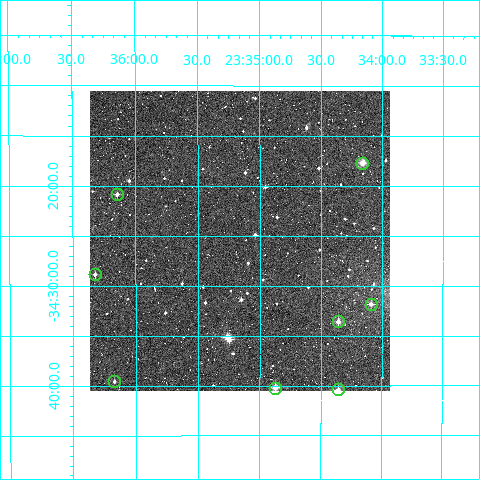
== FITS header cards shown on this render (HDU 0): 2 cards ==
NAXIS1  =                  300
NAXIS2  =                  300

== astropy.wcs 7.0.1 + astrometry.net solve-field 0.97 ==
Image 300 x 300 px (HDU 0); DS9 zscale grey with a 90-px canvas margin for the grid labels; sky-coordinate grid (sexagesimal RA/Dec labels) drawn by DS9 from the SOLVED WCS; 8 Tycho-2 reference stars matched to detected sources circled (green)
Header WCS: RA---TAN/DEC--TAN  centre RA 23:35:09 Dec -34:25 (353.79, -34.42 deg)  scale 6 arcsec/px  FOV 30.0' x 30.0'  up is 0 deg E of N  parity normal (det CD < 0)
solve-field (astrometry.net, Tycho-2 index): VERIFIED the header's WCS against the Tycho-2 star catalogue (verified at 2 index scales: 8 matches each, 0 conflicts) and refined it, rather than solving blind
Solved WCS: RA---TAN-SIP/DEC--TAN-SIP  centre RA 23:35:10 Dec -34:25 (353.79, -34.42 deg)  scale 6 arcsec/px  FOV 30.0' x 30.0'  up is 0 deg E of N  parity normal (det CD < 0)
The solver's refit moves the header's centre by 8.1 arcsec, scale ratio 1.001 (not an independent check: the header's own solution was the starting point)
Tycho-2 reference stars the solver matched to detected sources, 8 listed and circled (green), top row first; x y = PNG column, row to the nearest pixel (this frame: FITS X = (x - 90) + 1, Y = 300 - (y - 91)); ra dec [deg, ICRS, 3 dp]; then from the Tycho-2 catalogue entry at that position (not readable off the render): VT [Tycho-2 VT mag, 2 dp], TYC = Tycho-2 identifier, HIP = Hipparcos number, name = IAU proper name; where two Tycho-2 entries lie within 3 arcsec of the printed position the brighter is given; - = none
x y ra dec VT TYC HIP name
362 163 353.541 -34.294 10.28 7517-634-1 - -
117 194 354.036 -34.347 11.98 7518-232-1 - -
95 274 354.081 -34.481 11.96 7518-793-1 - -
371 304 353.523 -34.530 11.56 7517-609-1 - -
338 321 353.589 -34.559 10.82 7517-1123-1 - -
114 381 354.043 -34.659 11.74 7518-293-1 - -
275 388 353.719 -34.670 10.26 7517-654-1 116374 -
338 389 353.590 -34.673 11.13 7517-1155-1 - -